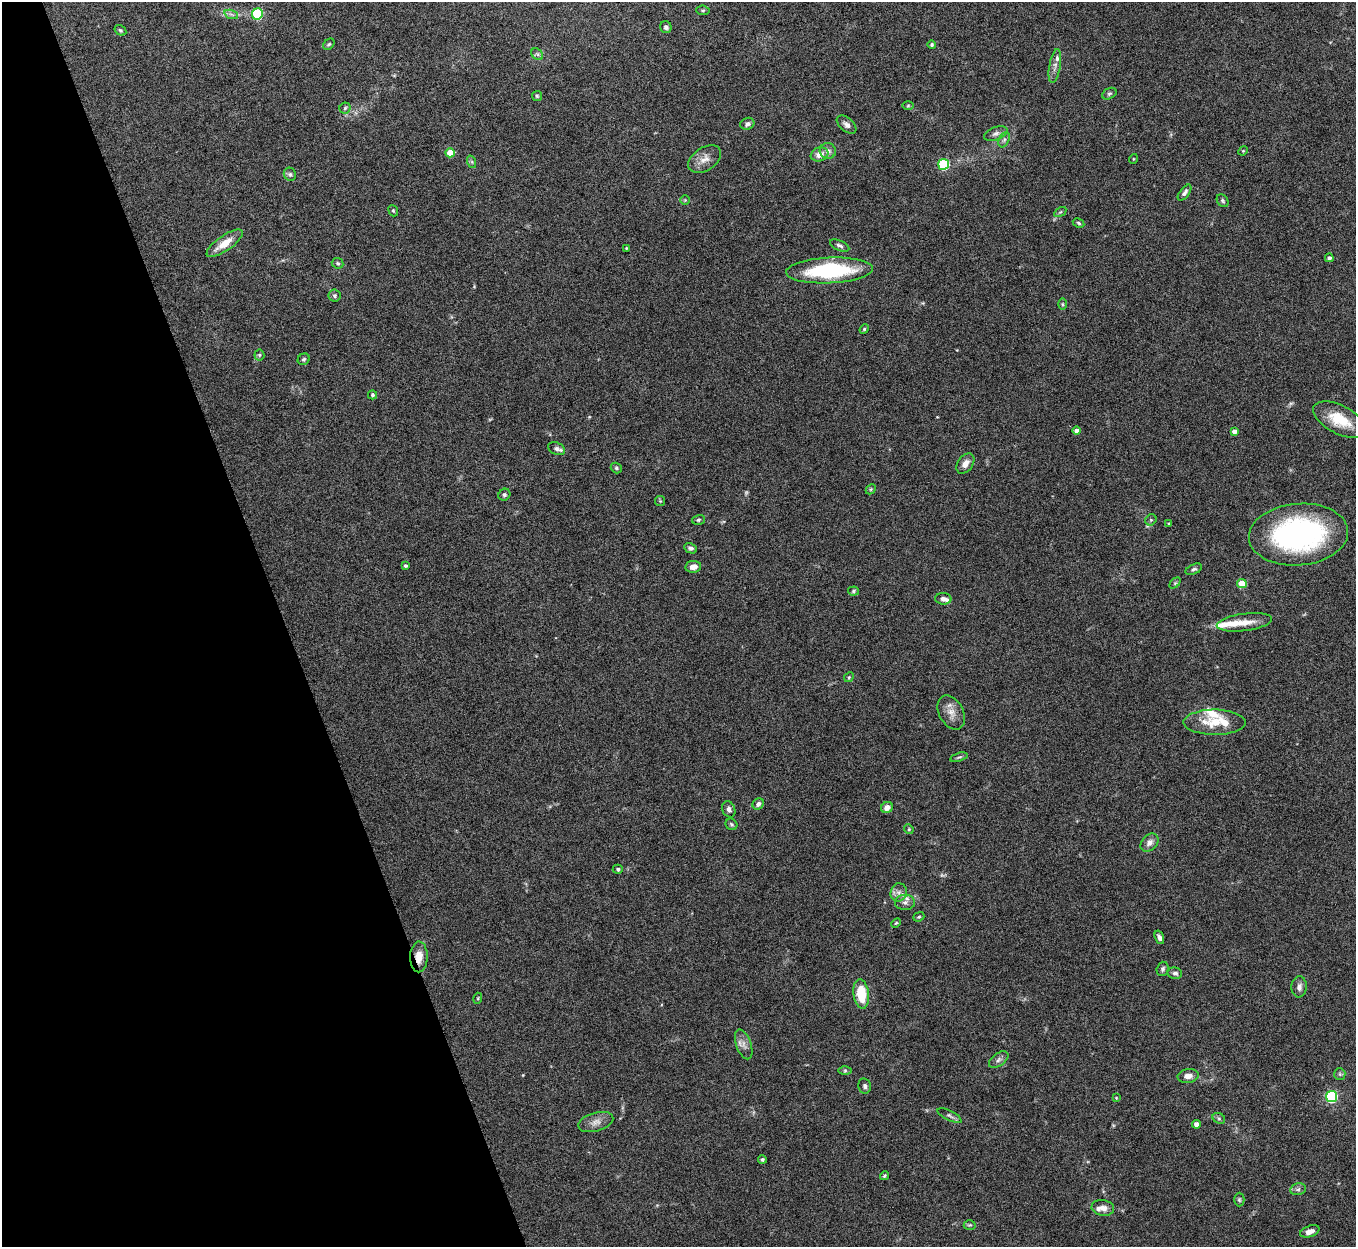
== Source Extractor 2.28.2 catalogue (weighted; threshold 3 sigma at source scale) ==
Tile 5 of 4 x 4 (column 1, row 2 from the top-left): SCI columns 2-1355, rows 2641-3885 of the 5422 x 5406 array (HDU 1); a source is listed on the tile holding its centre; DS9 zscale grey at full resolution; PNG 1358 x 1249 px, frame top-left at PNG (2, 2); each listed source drawn as its Kron ellipse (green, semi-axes under 4 px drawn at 4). Shown black and unused: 21% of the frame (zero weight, under 5 of 10 exposures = <1% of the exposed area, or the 3 px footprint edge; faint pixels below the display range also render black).
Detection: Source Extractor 2.28.2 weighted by HDU 2 'WHT'; one run over the whole footprint, this tile lists its part. Background 0.145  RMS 0.0057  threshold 0.0234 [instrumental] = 3 sigma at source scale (4.09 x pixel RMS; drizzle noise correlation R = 1.36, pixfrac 0.8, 0.05/0.05 arcsec/px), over >= 5 px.
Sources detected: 118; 4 too faint to see at this stretch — neither listed nor drawn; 7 inside a brighter listed object's ellipse — not listed separately; the other 107 listed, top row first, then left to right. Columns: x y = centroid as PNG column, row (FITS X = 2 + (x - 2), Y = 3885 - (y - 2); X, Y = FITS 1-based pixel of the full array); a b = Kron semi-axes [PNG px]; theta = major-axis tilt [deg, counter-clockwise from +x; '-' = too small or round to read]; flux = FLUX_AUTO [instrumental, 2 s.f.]
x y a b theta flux
703 10 7 4 -5 0.81
231 14 7 4 -19 1.2
257 14 6 5 - 42
666 27 6 5 - 1.3
120 30 6 5 - 0.78
329 44 6 4 43 0.85
932 45 4 4 - 0.88
537 54 7 5 -44 1.1
1055 66 17 5 80 2.7
1109 94 7 5 29 1
537 96 5 5 - 0.78
908 106 6 4 2 0.61
345 108 5 5 - 1
747 124 7 6 - 1.7
847 125 11 6 -40 2.1
996 133 12 6 21 2.2
1004 140 8 5 65 1.4
828 151 8 8 - 2.4
1243 151 5 4 - 0.54
450 153 5 4 - 9.2
819 154 9 6 20 4.1
705 159 18 11 33 5.3
1133 159 5 3 - 0.43
472 162 6 4 -72 0.82
944 164 5 5 - 45
290 174 7 6 - 1.2
1185 193 9 4 52 1.5
685 200 5 5 - 0.73
1222 201 7 5 -54 0.87
393 211 6 4 -68 0.73
1060 212 6 4 33 0.72
1079 223 6 4 -29 0.82
225 243 21 7 35 9.2
840 246 10 5 -24 1.5
626 248 4 3 - 0.54
1329 258 4 4 - 1.5
338 263 6 5 - 0.84
829 270 43 13 3 51
334 296 6 6 - 1.1
1062 304 6 4 -90 0.71
864 329 5 4 - 0.64
259 355 5 5 - 0.73
304 359 6 5 - 0.98
373 395 4 4 - 1
1339 420 29 14 -27 16
1077 431 4 4 - 3.4
1234 431 4 4 - 2.7
557 449 9 6 -23 1.8
965 464 11 7 55 3.8
616 468 6 5 - 0.88
871 489 6 4 46 0.69
504 495 6 5 - 1.1
660 501 5 5 - 0.7
698 520 6 5 - 0.87
1151 520 6 5 - 0.84
1169 523 4 3 - 0.51
1298 534 50 31 5 110
690 548 7 5 -26 1.5
405 566 3 3 - 0.96
693 567 8 6 8 3.8
1194 569 9 5 24 1.2
1175 583 6 4 45 0.71
1242 583 5 4 - 16
853 591 5 4 - 0.87
943 599 8 5 -4 2
1244 622 28 8 7 7.2
849 677 5 4 - 0.65
951 712 18 12 -61 5.6
1215 722 31 12 0 13
959 757 9 4 17 0.99
758 804 6 5 - 1.9
887 807 6 5 - 3.5
729 809 8 6 -65 1.8
731 824 6 5 - 0.88
909 829 5 4 - 0.68
1149 843 10 7 45 3.1
618 869 5 4 - 1.1
899 892 9 8 - 2.8
905 902 10 7 -2 2.4
919 917 6 4 21 0.75
896 923 6 3 44 0.6
1159 937 7 4 -70 1.8
419 957 15 9 88 5.8
1163 969 7 6 - 1.2
1175 973 7 5 -12 1.6
1299 987 10 7 85 2.7
861 994 15 7 -83 15
478 998 5 3 - 0.58
744 1044 15 7 -70 3.3
999 1060 11 6 37 1.9
845 1071 6 4 0 0.8
1340 1074 6 5 - 1
1188 1076 10 7 8 3.6
865 1086 8 6 -78 1.6
1331 1097 5 5 - 61
1116 1098 4 3 - 0.46
950 1116 13 4 -27 1.5
1219 1118 7 5 -30 1.1
596 1122 18 9 16 4.1
1196 1124 4 4 - 3.4
762 1159 4 4 - 0.92
884 1176 4 3 - 0.8
1298 1189 8 6 12 1.4
1239 1200 7 5 -89 0.94
1103 1208 11 8 -10 3.6
970 1225 6 5 - 0.74
1310 1231 10 5 19 2.8
Overlapping masked pixels (flux is a lower limit): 1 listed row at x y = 419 957